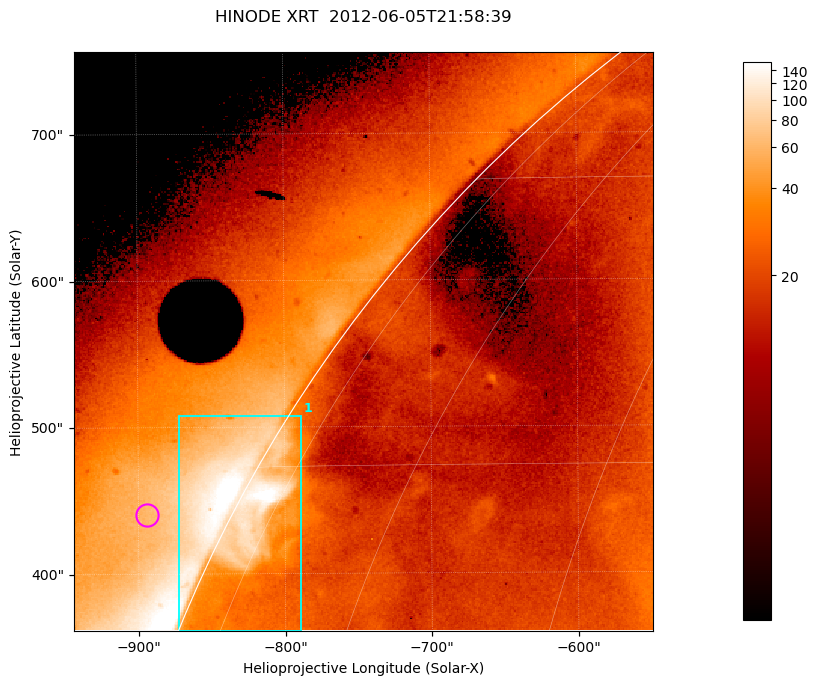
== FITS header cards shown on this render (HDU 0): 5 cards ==
TELESCOP= 'HINODE  '           /
INSTRUME= 'XRT     '           /
DATE_OBS= '2012-06-05T21:58:39.912' /
CTYPE1  = 'Solar-X '           /
CTYPE2  = 'Solar-Y '           /

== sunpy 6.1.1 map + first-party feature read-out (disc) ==
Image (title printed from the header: HINODE XRT  2012-06-05T21:58:39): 384 x 384 px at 1.03 arcsec/px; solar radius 945 arcsec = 919 px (partial field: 2.8% of the solar disc is inside the frame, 51% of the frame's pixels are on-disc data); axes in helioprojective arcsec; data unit not stated in the header (colour bar unlabelled)
Orientation: roll -0.342 deg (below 1 deg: not rotated)
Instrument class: DISC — disc imager (sunpy class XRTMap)
Bright regions (active regions / flare kernels): reference = the on-disc median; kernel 3 px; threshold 5 sigma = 19.1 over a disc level ~16.9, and >= 1.15x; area >= 147 px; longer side >= 5 px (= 5.1 arcsec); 1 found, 1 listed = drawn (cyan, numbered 1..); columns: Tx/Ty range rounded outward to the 5 arcsec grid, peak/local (2 s.f.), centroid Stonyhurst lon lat
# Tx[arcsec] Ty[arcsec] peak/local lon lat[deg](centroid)
1 -875..-785 360..510 9.7 -78 +28
Off-limb structures (1.02-1.3 R_sun): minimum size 73 px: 1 found; the strongest spans PA ~60..70 deg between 1.02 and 1.13 R_sun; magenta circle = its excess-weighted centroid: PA ~65 deg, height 1.05 R_sun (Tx ~-895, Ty ~440 arcsec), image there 2.1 x the reference